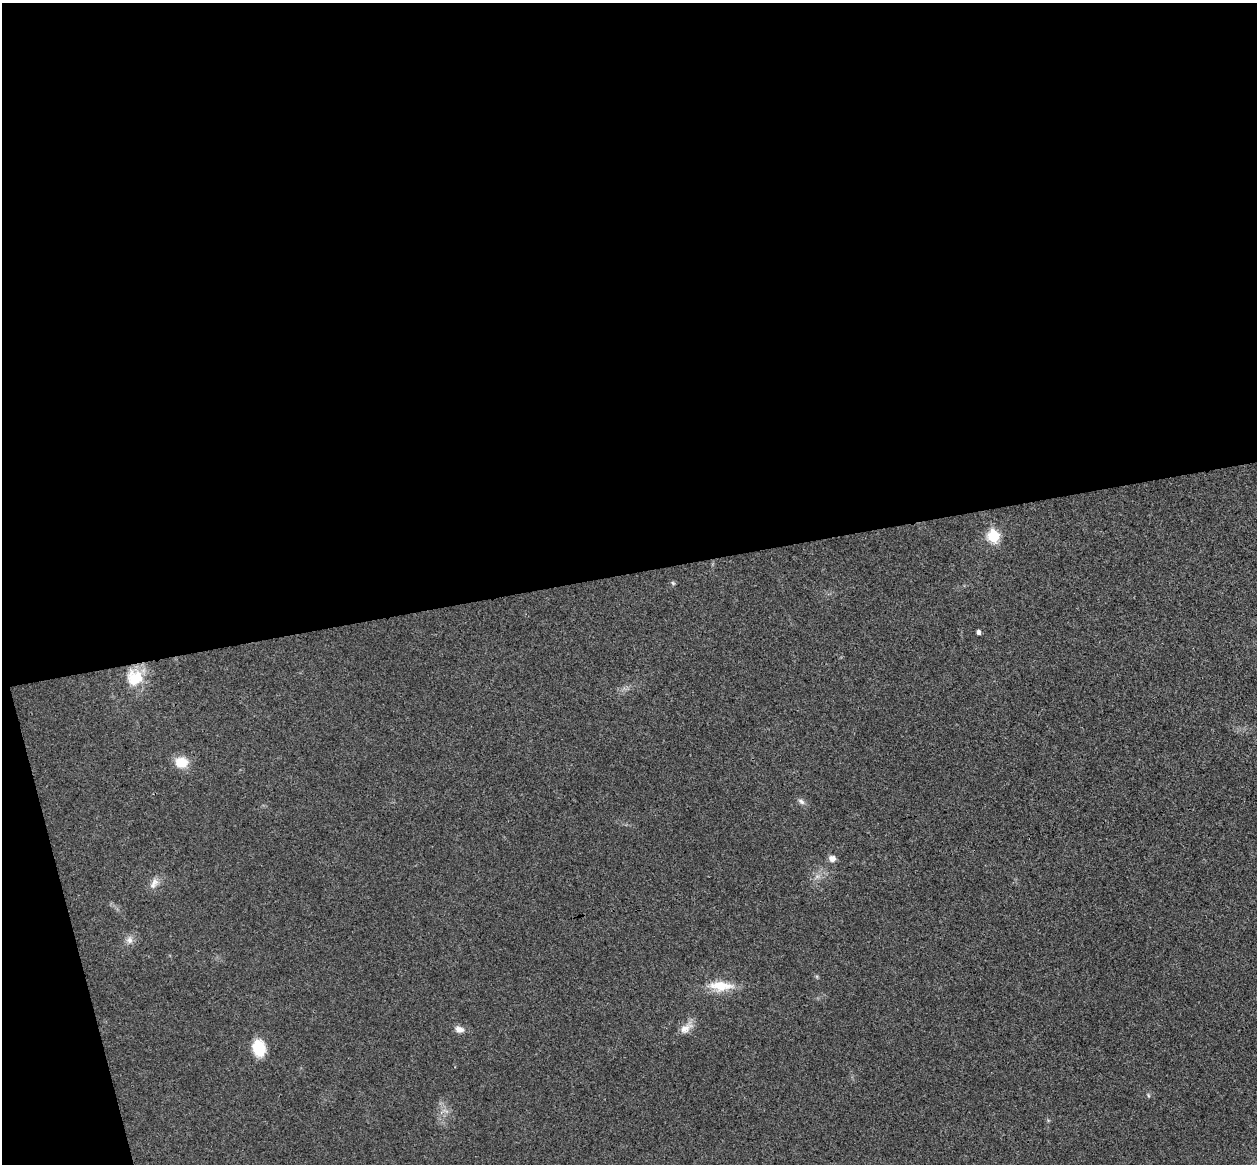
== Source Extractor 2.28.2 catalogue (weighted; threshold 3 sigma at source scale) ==
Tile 1 of 4 x 4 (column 1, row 1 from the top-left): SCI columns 57-1311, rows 3643-4804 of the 5134 x 5077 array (HDU 1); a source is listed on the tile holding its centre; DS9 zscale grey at full resolution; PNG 1259 x 1166 px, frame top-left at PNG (2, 3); no overlay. Shown black and unused: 51% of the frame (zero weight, under 3 of 4 exposures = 6% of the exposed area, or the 3 px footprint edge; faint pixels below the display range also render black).
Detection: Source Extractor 2.28.2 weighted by HDU 2 'WHT'; one run over the whole footprint, this tile lists its part. Background 0.0227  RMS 0.0047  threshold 0.0209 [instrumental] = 3 sigma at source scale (4.5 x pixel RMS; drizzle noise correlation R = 1.50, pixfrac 1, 0.05/0.05 arcsec/px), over >= 5 px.
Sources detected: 14; all 14 listed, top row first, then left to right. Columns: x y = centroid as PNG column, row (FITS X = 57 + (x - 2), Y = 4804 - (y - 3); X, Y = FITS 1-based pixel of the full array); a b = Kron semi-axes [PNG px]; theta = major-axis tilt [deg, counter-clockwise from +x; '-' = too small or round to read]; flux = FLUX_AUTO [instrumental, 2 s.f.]
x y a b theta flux
993 536 7 7 - 27
673 583 6 5 - 0.73
978 632 5 4 - 1.6
135 678 22 21 - 15
181 762 14 12 -3 9.3
801 801 10 6 -33 1.6
832 858 8 8 - 2.5
154 883 17 9 60 3.5
129 940 11 9 88 2.6
721 986 30 12 -1 12
686 1028 20 11 38 4.8
459 1029 12 8 -22 3
259 1048 18 13 -80 14
1148 1095 6 4 -60 0.61